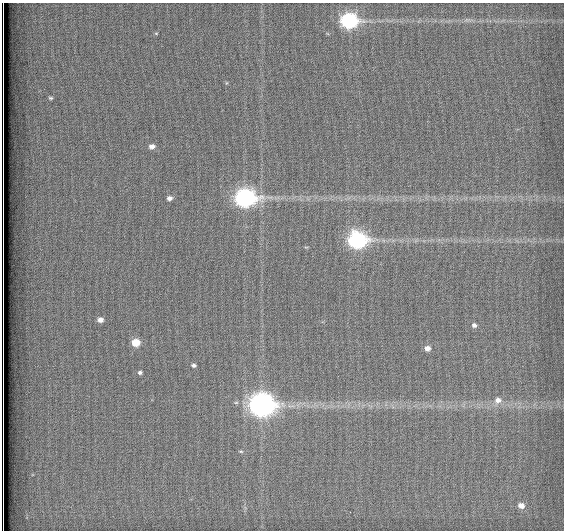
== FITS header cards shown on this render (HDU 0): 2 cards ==
NAXIS1  =                  562          / # of pixels in <axis direction>
NAXIS2  =                  528          / # of pixels in <axis direction>

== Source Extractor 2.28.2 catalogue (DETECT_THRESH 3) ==
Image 562 x 528 px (HDU 0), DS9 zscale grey, 1 PNG px = 1 image px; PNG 566 x 532 px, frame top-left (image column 1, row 528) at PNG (2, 3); no overlay
Background 1800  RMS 4.8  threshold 14.5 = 3 sigma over >= 5 px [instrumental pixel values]
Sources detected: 20; all 20 listed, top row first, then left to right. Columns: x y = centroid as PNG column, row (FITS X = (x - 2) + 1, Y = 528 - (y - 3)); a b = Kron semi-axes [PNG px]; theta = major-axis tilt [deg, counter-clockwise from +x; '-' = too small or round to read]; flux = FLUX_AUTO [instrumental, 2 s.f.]
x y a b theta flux
467 20 11 4 -4 1100
349 21 8 7 - 90000
156 33 5 3 - 280
226 83 5 3 - 290
50 98 6 5 - 560
152 146 7 6 - 1700
169 198 6 5 - 1400
245 198 9 8 - 160000
357 240 9 8 - 120000
100 320 6 5 - 1900
474 325 6 5 - 1200
136 342 6 5 - 7700
427 348 5 5 - 2000
194 365 4 4 - 840
140 372 4 4 - 750
498 400 10 9 - 2400
262 405 10 8 -6 350000
241 451 6 4 -7 470
521 505 7 6 - 2400
3 528 8 2 -90 2000
At the frame edge (FLAGS 8, measured only in part): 1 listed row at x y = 3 528